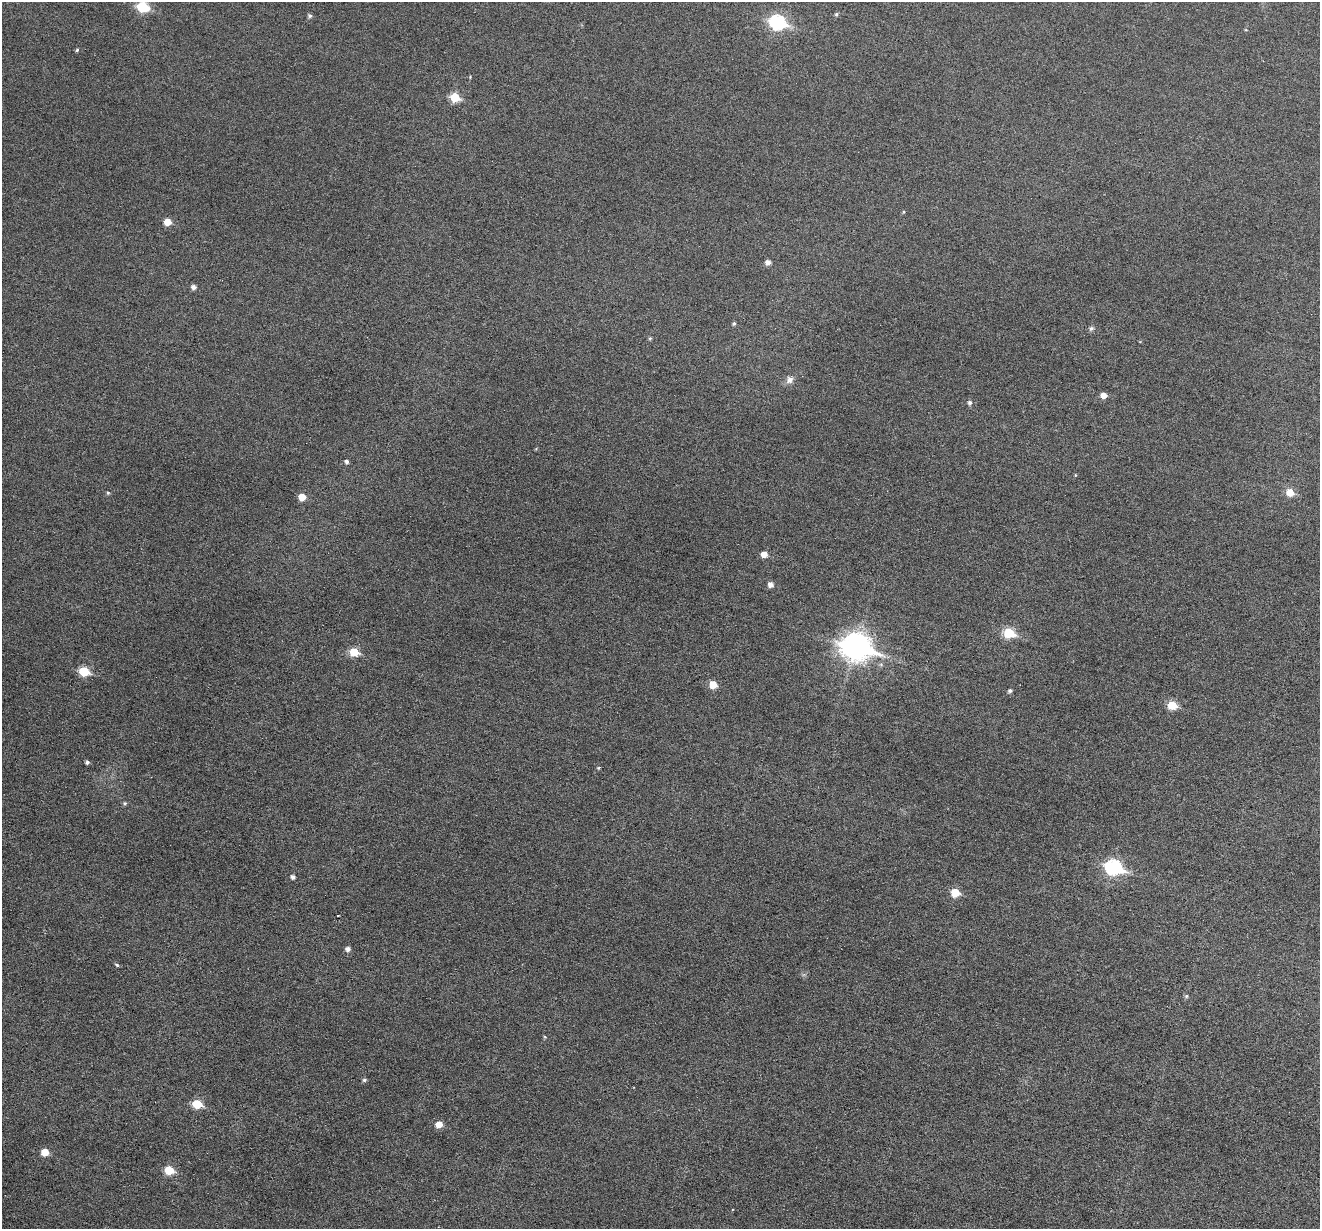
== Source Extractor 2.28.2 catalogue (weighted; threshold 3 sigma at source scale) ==
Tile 7 of 4 x 4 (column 3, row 2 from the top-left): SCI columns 2639-3956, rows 2708-3934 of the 5274 x 5287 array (HDU 1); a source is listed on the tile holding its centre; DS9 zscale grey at full resolution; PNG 1322 x 1231 px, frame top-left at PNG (2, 2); no overlay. Nothing masked; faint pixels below the display range render black.
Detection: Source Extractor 2.28.2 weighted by HDU 2 'WHT'; one run over the whole footprint, this tile lists its part. Background 0.043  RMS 0.0054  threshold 0.0221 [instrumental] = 3 sigma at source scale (4.09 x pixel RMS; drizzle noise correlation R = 1.36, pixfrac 0.8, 0.05/0.05 arcsec/px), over >= 5 px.
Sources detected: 47; all 47 listed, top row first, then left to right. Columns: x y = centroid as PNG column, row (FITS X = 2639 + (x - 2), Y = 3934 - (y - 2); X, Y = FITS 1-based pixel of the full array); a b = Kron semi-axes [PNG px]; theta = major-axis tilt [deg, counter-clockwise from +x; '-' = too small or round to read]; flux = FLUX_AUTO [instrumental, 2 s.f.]
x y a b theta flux
142 7 7 6 - 30
836 14 5 5 - 0.81
310 16 5 5 - 1.2
777 22 8 7 - 79
77 50 4 4 - 0.7
470 77 4 3 - 0.4
455 97 6 5 - 18
904 212 5 3 - 0.5
167 222 5 5 - 7.2
768 262 5 5 - 2.6
193 287 5 5 - 2
734 323 5 4 - 0.77
1091 328 7 5 47 1.1
650 338 5 4 - 0.63
789 380 11 9 47 2.7
1103 395 5 5 - 4.3
970 402 5 5 - 1.2
346 462 5 4 - 1.4
1075 475 5 3 - 0.43
1290 492 7 6 - 7.3
108 493 5 4 - 0.77
302 497 5 5 - 6.7
764 554 5 5 - 4.9
770 585 5 5 - 2.9
1009 633 7 6 - 25
856 646 12 9 -14 550
354 652 6 5 - 16
84 671 6 5 - 21
713 685 6 5 - 9
1010 691 4 4 - 1.2
1172 705 6 5 - 14
87 762 4 4 - 1.1
598 768 4 4 - 0.54
125 803 5 5 - 0.93
1114 868 9 7 -15 89
293 877 4 4 - 1.8
955 893 6 6 - 12
337 916 3 3 - 1.6
348 949 5 5 - 2
117 965 6 4 -30 0.73
1186 996 6 4 16 0.85
545 1037 5 4 - 0.46
364 1080 5 4 - 1
197 1104 6 5 - 17
439 1124 6 5 - 5.7
45 1152 5 5 - 8.7
169 1170 6 5 - 15
Isophote crosses this tile's border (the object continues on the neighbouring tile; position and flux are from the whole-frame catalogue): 1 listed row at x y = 142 7